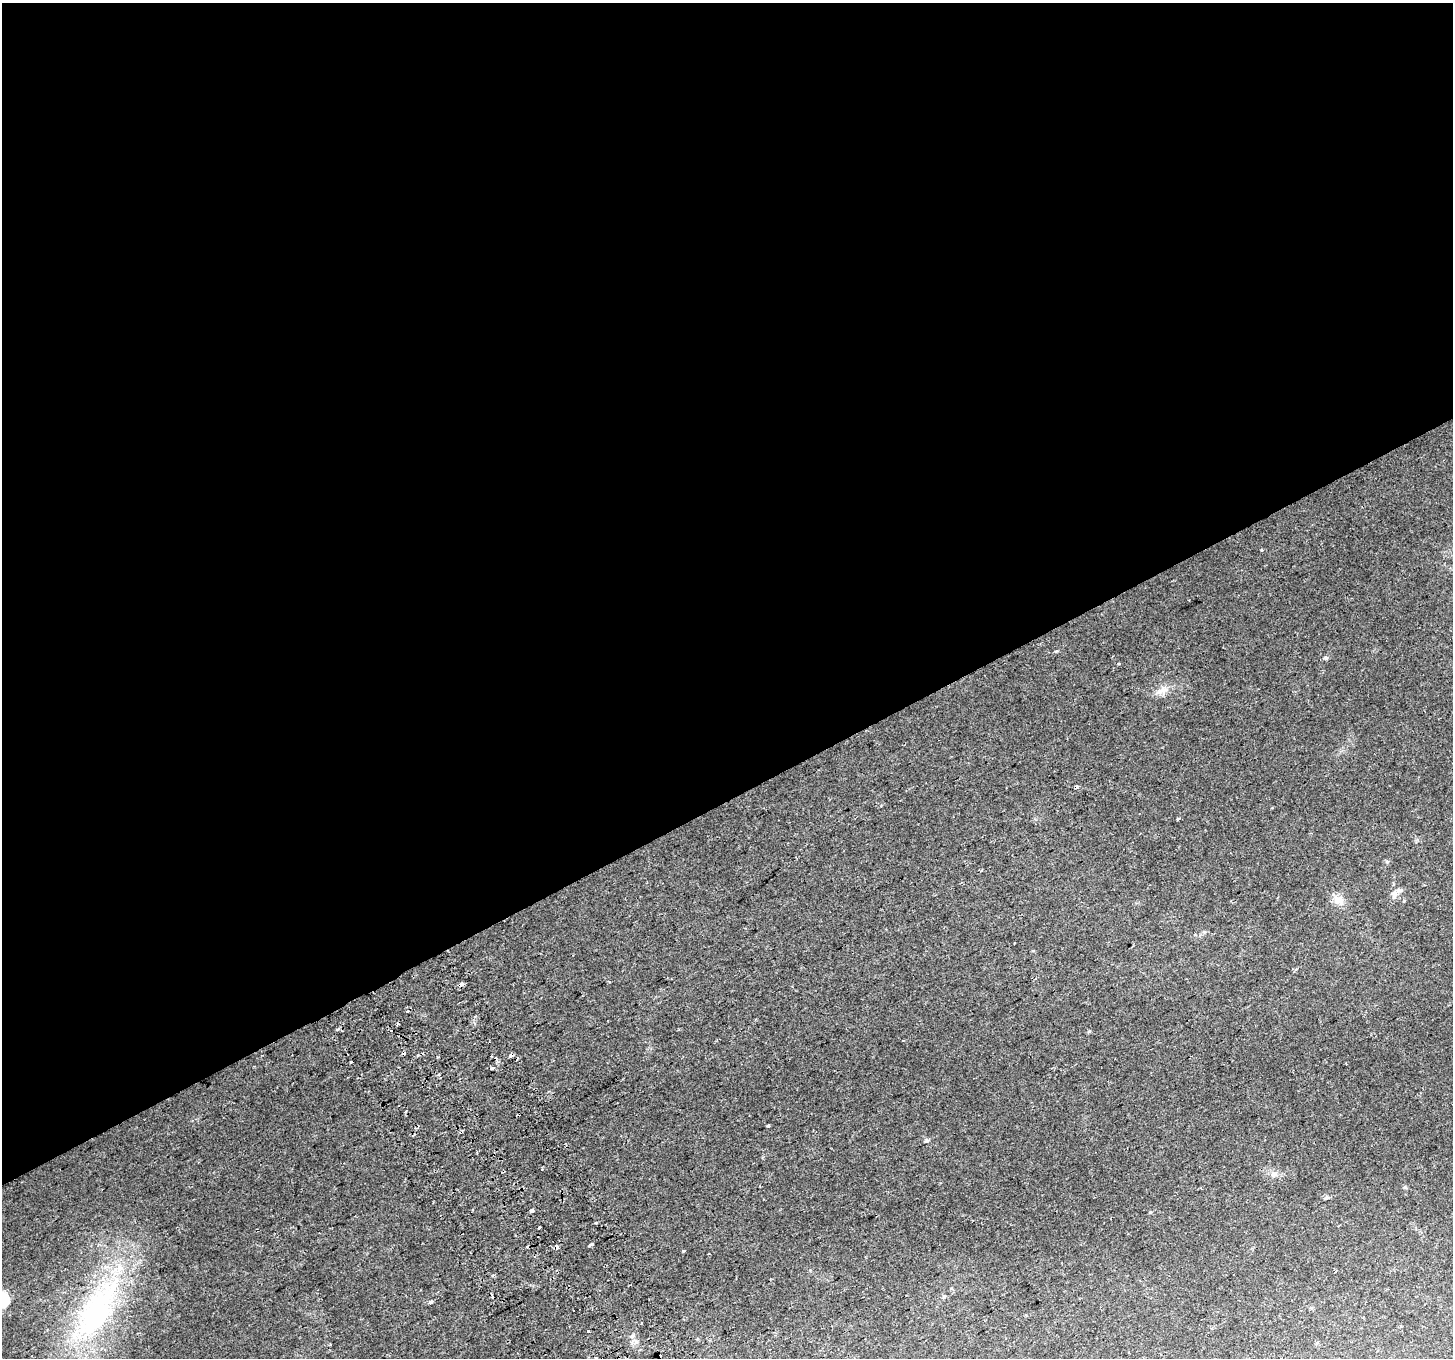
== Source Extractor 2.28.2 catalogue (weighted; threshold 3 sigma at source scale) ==
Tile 2 of 4 x 4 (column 2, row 1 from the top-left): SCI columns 1505-2955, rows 4261-5616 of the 5907 x 5749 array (HDU 1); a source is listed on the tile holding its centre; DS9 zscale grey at full resolution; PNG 1455 x 1360 px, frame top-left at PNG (2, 3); no overlay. Shown black and unused: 59% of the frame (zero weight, under 2 of 3 exposures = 3% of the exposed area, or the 3 px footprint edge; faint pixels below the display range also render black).
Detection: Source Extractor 2.28.2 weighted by HDU 2 'WHT'; one run over the whole footprint, this tile lists its part. Background 0.0327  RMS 0.0041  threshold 0.0185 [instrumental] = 3 sigma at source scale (4.5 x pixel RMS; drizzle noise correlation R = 1.50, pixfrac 1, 0.0396/0.0396 arcsec/px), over >= 5 px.
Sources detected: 44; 10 cosmic-ray / hot-pixel residue — not listed; the other 34 listed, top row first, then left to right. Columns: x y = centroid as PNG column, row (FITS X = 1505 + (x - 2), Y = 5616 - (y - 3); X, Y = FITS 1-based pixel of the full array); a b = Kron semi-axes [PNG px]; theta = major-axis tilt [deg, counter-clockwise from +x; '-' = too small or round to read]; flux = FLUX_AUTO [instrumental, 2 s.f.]
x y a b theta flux
1056 651 4 3 - 0.75
1326 658 5 5 - 0.63
1159 692 13 6 26 2.5
1178 819 3 3 - 0.99
1387 861 6 4 1 0.57
1396 892 20 5 27 1.8
1339 900 15 10 -29 3.8
1296 969 4 4 - 0.68
461 984 4 3 - 5.4
337 1029 5 4 - 0.65
391 1031 3 3 - 1.4
1089 1031 5 4 - 0.46
510 1055 3 3 - 3.6
351 1062 3 3 - 0.78
493 1068 4 3 - 1.8
768 1125 4 3 - 1.3
927 1140 6 5 - 0.7
542 1169 3 3 - 1.4
1274 1174 9 6 41 1.3
1326 1198 7 5 20 0.87
531 1211 4 3 - 3.3
1150 1212 5 3 - 0.38
539 1228 3 3 - 2.6
591 1245 5 3 - 5.2
557 1247 4 3 - 5.1
684 1251 3 2 - 0.41
944 1296 6 5 - 0.62
431 1302 4 3 - 3.6
1100 1307 3 2 - 0.34
96 1311 104 39 58 90
588 1331 3 3 - 1.8
632 1336 9 5 17 1.2
636 1341 7 4 0 1
596 1358 4 3 - 0.54
Overlapping masked pixels (flux is a lower limit): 3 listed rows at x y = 461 984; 510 1055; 557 1247
Isophote crosses this tile's border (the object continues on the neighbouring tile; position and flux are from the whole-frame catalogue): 1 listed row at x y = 596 1358
Unlisted compact peaks at least as high as the median listed source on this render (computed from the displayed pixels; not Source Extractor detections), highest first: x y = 1261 550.